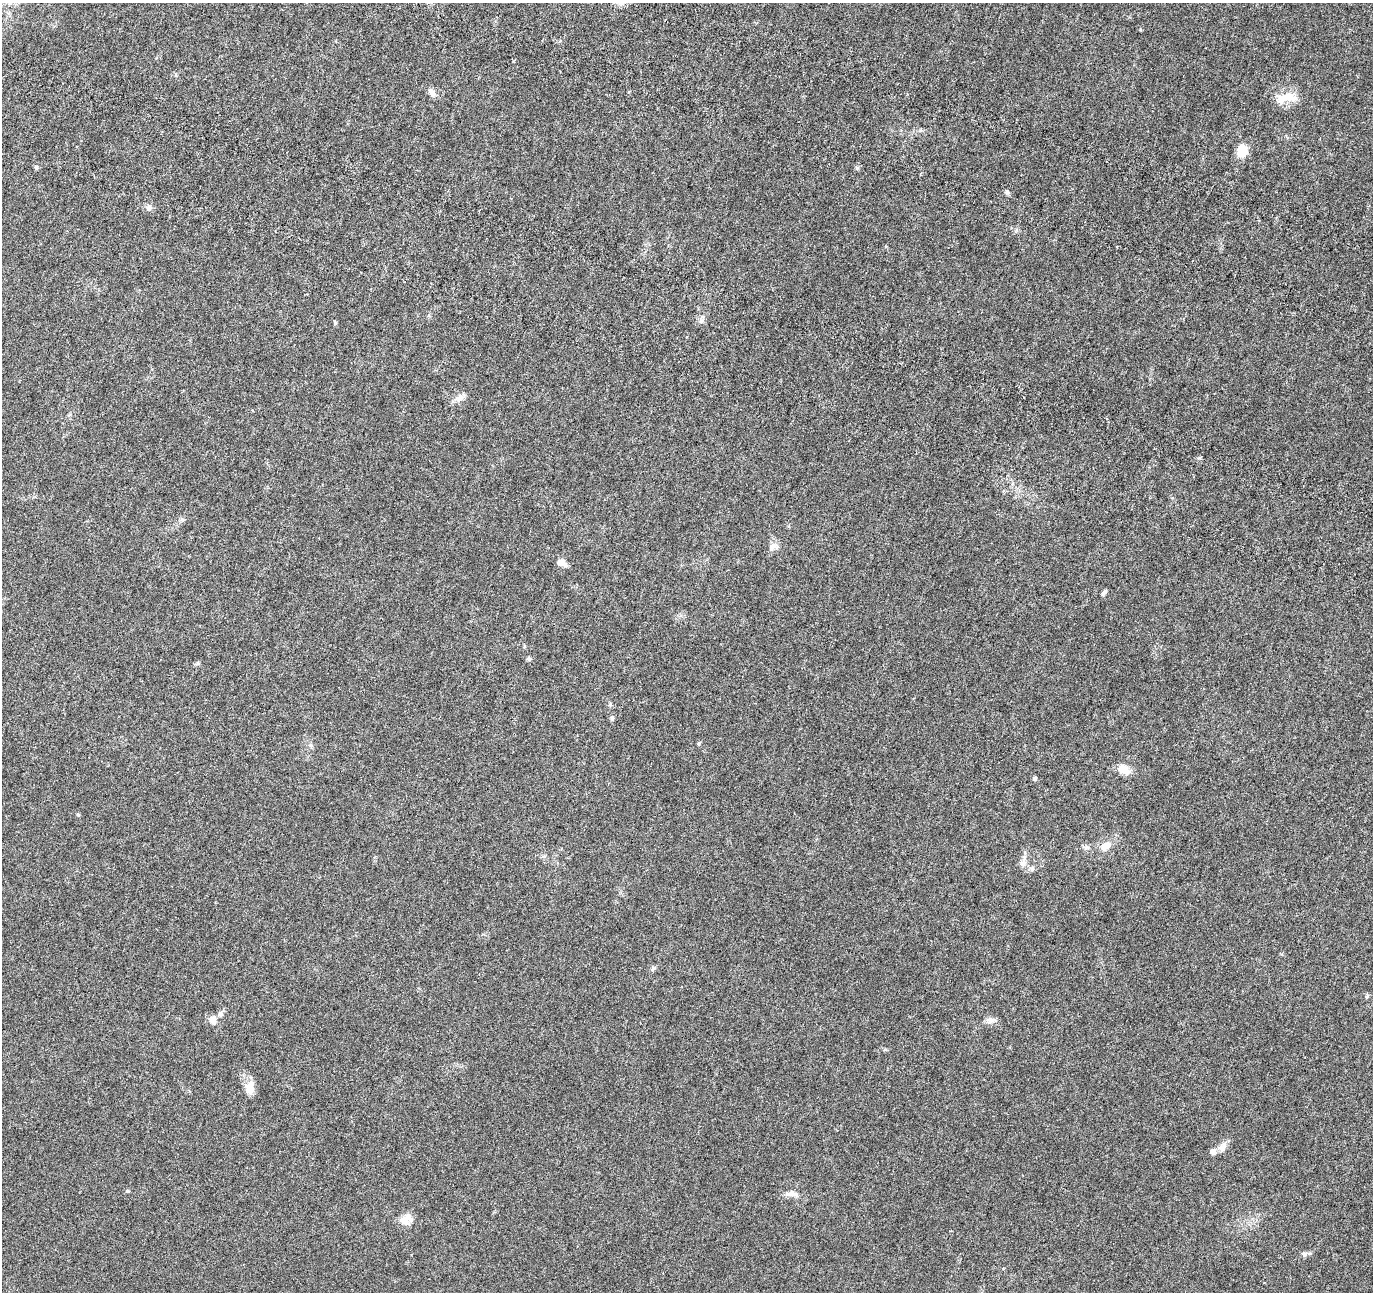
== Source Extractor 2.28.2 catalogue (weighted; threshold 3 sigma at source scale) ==
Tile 11 of 4 x 4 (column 3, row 3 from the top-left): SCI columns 2934-4304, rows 1692-2981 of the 5873 x 6022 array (HDU 1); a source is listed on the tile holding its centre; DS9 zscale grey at full resolution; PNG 1375 x 1294 px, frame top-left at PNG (2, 3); no overlay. Shown black and unused: <1% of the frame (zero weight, under 4 of 8 exposures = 9% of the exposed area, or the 3 px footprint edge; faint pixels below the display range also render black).
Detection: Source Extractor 2.28.2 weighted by HDU 2 'WHT'; one run over the whole footprint, this tile lists its part. Background 0.00921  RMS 0.0012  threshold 0.00494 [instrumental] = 3 sigma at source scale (4.09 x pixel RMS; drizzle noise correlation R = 1.36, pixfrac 0.8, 0.0396/0.0396 arcsec/px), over >= 5 px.
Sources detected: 33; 2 inside a brighter listed object's ellipse — not listed separately; the other 31 listed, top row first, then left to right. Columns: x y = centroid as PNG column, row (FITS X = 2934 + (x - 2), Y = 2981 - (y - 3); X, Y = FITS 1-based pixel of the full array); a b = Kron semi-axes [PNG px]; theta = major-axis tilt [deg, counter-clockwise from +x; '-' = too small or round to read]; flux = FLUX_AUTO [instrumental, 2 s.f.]
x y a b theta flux
432 93 12 7 -61 0.52
1286 98 31 12 10 1.7
1242 150 14 12 -87 1.4
36 167 6 5 - 0.18
1007 192 7 5 -74 0.21
149 208 8 4 45 0.24
701 321 7 6 - 0.3
335 323 6 4 72 0.13
460 397 15 8 22 0.61
773 546 14 9 28 0.57
561 563 11 7 -25 0.75
1103 593 9 5 57 0.2
529 658 6 5 - 0.16
197 664 6 4 19 0.15
612 718 5 5 - 0.18
699 743 6 3 72 0.11
1124 770 17 11 -31 1
1035 778 6 5 - 0.19
78 814 5 3 - 0.1
1106 846 15 10 32 0.99
1023 862 17 8 81 0.67
1032 869 7 6 - 0.25
653 969 8 5 69 0.2
1367 996 6 5 - 0.16
213 1020 13 10 -77 0.61
990 1020 10 8 0 0.47
250 1088 20 11 87 1
1222 1147 15 8 63 0.66
791 1194 19 7 -6 0.67
404 1219 15 14 - 0.96
1304 1254 7 7 - 0.26
Unlisted compact peaks at least as high as the median listed source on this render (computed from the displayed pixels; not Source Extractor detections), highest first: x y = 857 168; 1199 458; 127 1191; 1140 29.